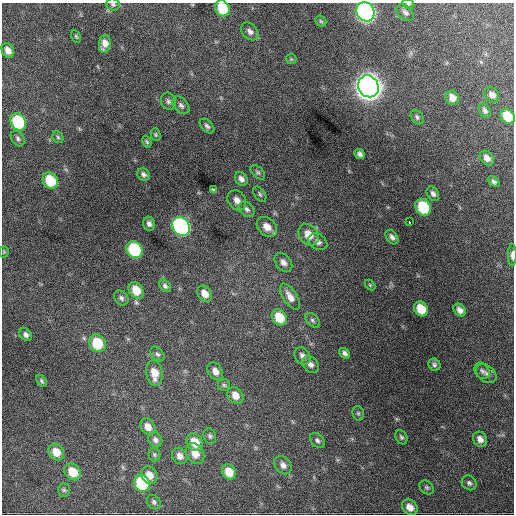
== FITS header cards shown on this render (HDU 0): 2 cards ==
NAXIS1  =                  512 / Axis length
NAXIS2  =                  512 / Axis length

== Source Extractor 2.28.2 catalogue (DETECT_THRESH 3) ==
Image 512 x 512 px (HDU 0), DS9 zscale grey, 1 PNG px = 1 image px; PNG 516 x 516 px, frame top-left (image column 1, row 512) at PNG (2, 3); each listed source drawn as its Kron ellipse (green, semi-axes under 4 px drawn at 4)
Background 1160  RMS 29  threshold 87.5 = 3 sigma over >= 5 px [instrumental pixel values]
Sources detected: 95; all 95 listed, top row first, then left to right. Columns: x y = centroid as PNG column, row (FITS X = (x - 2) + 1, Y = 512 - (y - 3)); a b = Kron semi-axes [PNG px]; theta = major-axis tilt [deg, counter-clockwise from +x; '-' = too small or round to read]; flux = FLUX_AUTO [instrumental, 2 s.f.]
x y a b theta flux
113 4 7 6 - 3.9e+03
408 4 6 4 -19 3.0e+03
222 8 8 7 - 5.5e+04
365 12 10 8 -56 7.5e+05
405 12 10 6 -40 7.0e+03
321 21 6 5 - 2.5e+03
250 31 10 7 -46 8.4e+03
76 36 7 4 -63 2.7e+03
105 44 9 6 82 1.5e+04
8 50 8 6 -61 1.4e+04
291 59 5 5 - 2.4e+03
368 86 11 10 - 2.4e+06
492 95 8 6 -48 1.1e+04
452 98 7 6 - 1.4e+04
168 101 9 7 -68 5.9e+03
181 105 10 6 -48 6.6e+03
485 111 7 5 -64 5.9e+03
508 116 8 6 -54 4.0e+04
417 117 8 5 -55 4.7e+03
18 122 9 7 -59 1.2e+05
207 126 9 5 -45 5.3e+03
155 135 6 5 - 2.9e+03
58 137 6 5 - 3.5e+03
18 139 8 6 -58 5.2e+03
147 142 6 4 -69 2.9e+03
360 154 6 4 -43 6.1e+03
487 158 8 6 -51 1.2e+04
258 172 8 5 -44 4.1e+03
143 174 6 6 - 5.6e+03
241 179 7 5 -54 8.2e+03
50 181 9 7 -57 6.5e+04
494 181 6 4 -39 4.9e+03
213 190 4 3 - 2.9e+03
260 194 9 5 -54 3.8e+03
433 194 8 5 -57 6.6e+03
237 200 11 8 -54 1.2e+04
423 207 9 7 -54 9.7e+04
247 209 9 6 -44 5.8e+03
409 222 3 3 - 5.5e+03
149 224 7 6 - 7.0e+03
181 226 10 8 -54 4.2e+05
267 227 11 8 -41 2.2e+04
309 235 11 9 -51 2.9e+04
392 237 8 5 -55 7.0e+03
318 242 10 7 -32 9.6e+03
134 250 9 7 -53 1.3e+05
4 252 5 5 - 2.6e+03
512 255 11 4 90 9.2e+03
283 262 10 7 -50 1.1e+04
370 285 6 4 -45 2.3e+03
165 286 7 5 -49 5.0e+03
136 290 9 7 -59 3.6e+04
205 294 9 6 -54 1.8e+04
290 297 15 7 -57 1.6e+04
121 298 8 6 -49 5.7e+03
421 309 8 6 -53 4.2e+04
460 310 7 5 -49 9.9e+03
279 317 9 7 -54 4.5e+04
312 320 9 5 -47 5.2e+03
26 335 7 5 -50 7.0e+03
97 343 9 8 - 6.9e+04
345 353 6 4 -41 6.8e+03
157 354 8 5 -50 5.0e+03
302 356 9 7 -60 8.8e+03
310 364 9 7 -48 9.0e+03
434 365 6 6 - 4.6e+03
215 371 9 7 -58 1.2e+04
482 371 9 7 -56 5.9e+03
154 373 13 8 -81 2.9e+04
486 373 11 8 -38 9.0e+03
42 381 7 4 -58 4.3e+03
224 385 6 6 - 4.0e+03
235 395 9 7 -53 2.0e+04
358 413 7 5 -75 3.6e+03
148 427 9 7 -54 1.8e+04
210 436 8 6 -71 5.2e+03
401 437 7 5 -61 4.3e+03
480 439 8 6 -53 1.2e+04
155 440 8 6 -57 7.6e+03
317 440 8 6 -48 5.9e+03
195 442 9 7 -56 3.3e+04
56 452 9 7 -54 2.7e+04
195 453 11 8 -55 2.4e+04
154 455 7 6 - 3.7e+03
180 456 8 7 - 1.2e+04
283 465 10 7 -48 1.1e+04
73 472 9 7 -46 3.5e+04
229 472 8 6 -55 3.2e+04
149 475 9 8 - 2.0e+04
142 483 9 7 -58 1.3e+05
469 483 8 7 - 5.7e+03
427 487 8 6 -43 4.3e+03
64 490 7 5 -89 3.8e+03
154 502 7 6 - 5.0e+03
410 507 8 7 - 1.8e+04
At the frame edge (FLAGS 8, measured only in part): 5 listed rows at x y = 113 4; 408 4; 222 8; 365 12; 512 255